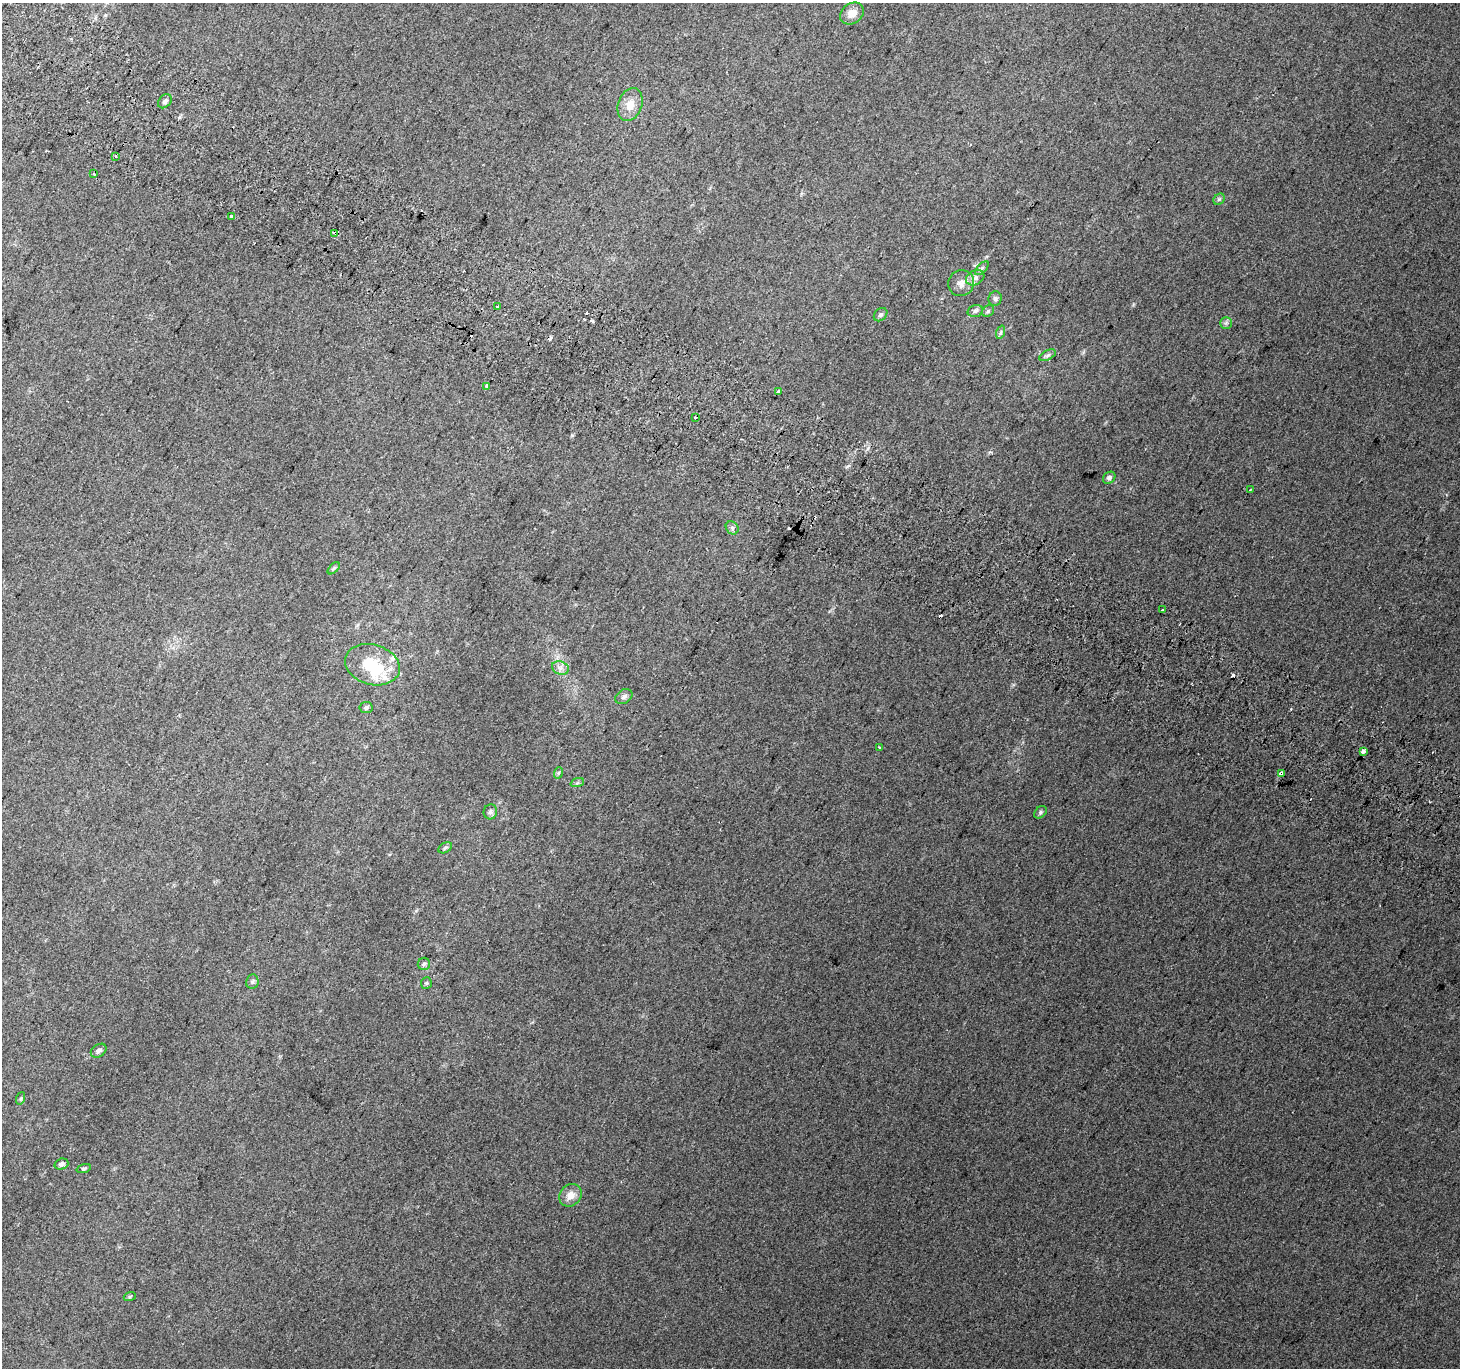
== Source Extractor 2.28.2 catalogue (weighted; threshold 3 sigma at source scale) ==
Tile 11 of 4 x 4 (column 3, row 3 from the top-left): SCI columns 2950-4407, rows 1666-3031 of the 5888 x 5996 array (HDU 1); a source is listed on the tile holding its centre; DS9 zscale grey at full resolution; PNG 1462 x 1370 px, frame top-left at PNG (2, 3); each listed source drawn as its Kron ellipse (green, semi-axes under 4 px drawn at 4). Shown black and unused: <1% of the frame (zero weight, under 2 of 3 exposures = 2% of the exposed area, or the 3 px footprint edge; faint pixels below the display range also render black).
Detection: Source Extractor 2.28.2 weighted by HDU 2 'WHT'; one run over the whole footprint, this tile lists its part. Background 0.0358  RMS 0.012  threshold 0.0562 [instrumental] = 3 sigma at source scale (4.5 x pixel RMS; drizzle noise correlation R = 1.50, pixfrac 1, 0.0396/0.0396 arcsec/px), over >= 5 px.
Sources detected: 60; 1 inside a brighter object's white glare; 8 cosmic-ray / hot-pixel residue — neither listed nor drawn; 3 inside a brighter listed object's ellipse — not listed separately; the other 48 listed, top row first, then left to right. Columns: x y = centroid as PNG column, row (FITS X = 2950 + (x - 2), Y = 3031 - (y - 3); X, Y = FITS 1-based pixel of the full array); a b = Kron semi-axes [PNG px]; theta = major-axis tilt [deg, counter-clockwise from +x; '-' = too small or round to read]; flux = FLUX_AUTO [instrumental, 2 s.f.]
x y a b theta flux
852 13 13 10 36 11
165 101 8 6 46 3.2
630 104 17 12 69 16
115 156 3 3 - 9.9
94 174 3 3 - 4.4
1219 199 6 5 - 2.1
231 217 3 3 - 10
335 233 4 3 - 8.1
982 268 8 4 45 2.6
975 278 10 7 28 5.5
961 283 13 12 - 9.7
995 299 7 6 - 3
498 306 3 3 - 3.3
975 311 8 5 16 3.2
988 311 6 5 - 2.1
881 315 7 5 44 2.6
1226 323 6 5 - 2.5
1001 332 7 4 71 2.1
1048 355 9 5 27 2.8
487 386 4 3 - 5.1
779 391 3 3 - 4.9
695 418 3 3 - 3
1109 478 7 5 41 3.7
1250 490 4 2 - 1.7
732 528 7 6 - 3
334 568 7 4 44 1.8
1163 610 3 3 - 15
372 665 28 20 -16 49
560 668 8 6 -21 5.5
624 697 9 6 34 3.7
366 708 6 5 - 2.7
879 748 3 3 - 2.7
1363 751 4 3 - 14
558 773 6 3 71 1.7
1281 774 4 3 - 15
577 783 7 4 19 2.1
490 812 7 6 - 3.6
1040 812 7 5 44 2.3
445 848 7 4 30 2.2
424 964 6 6 - 2.7
252 982 7 6 - 2.9
426 983 6 5 - 1.7
99 1051 8 6 35 4
21 1098 6 4 71 1.8
61 1164 7 5 18 3.5
84 1168 7 4 19 2
570 1195 12 10 43 12
130 1296 6 4 20 1.6
Overlapping masked pixels (flux is a lower limit): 2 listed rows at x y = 335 233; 1281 774
Unlisted compact peaks at least as high as the median listed source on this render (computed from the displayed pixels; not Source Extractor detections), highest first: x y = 572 435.